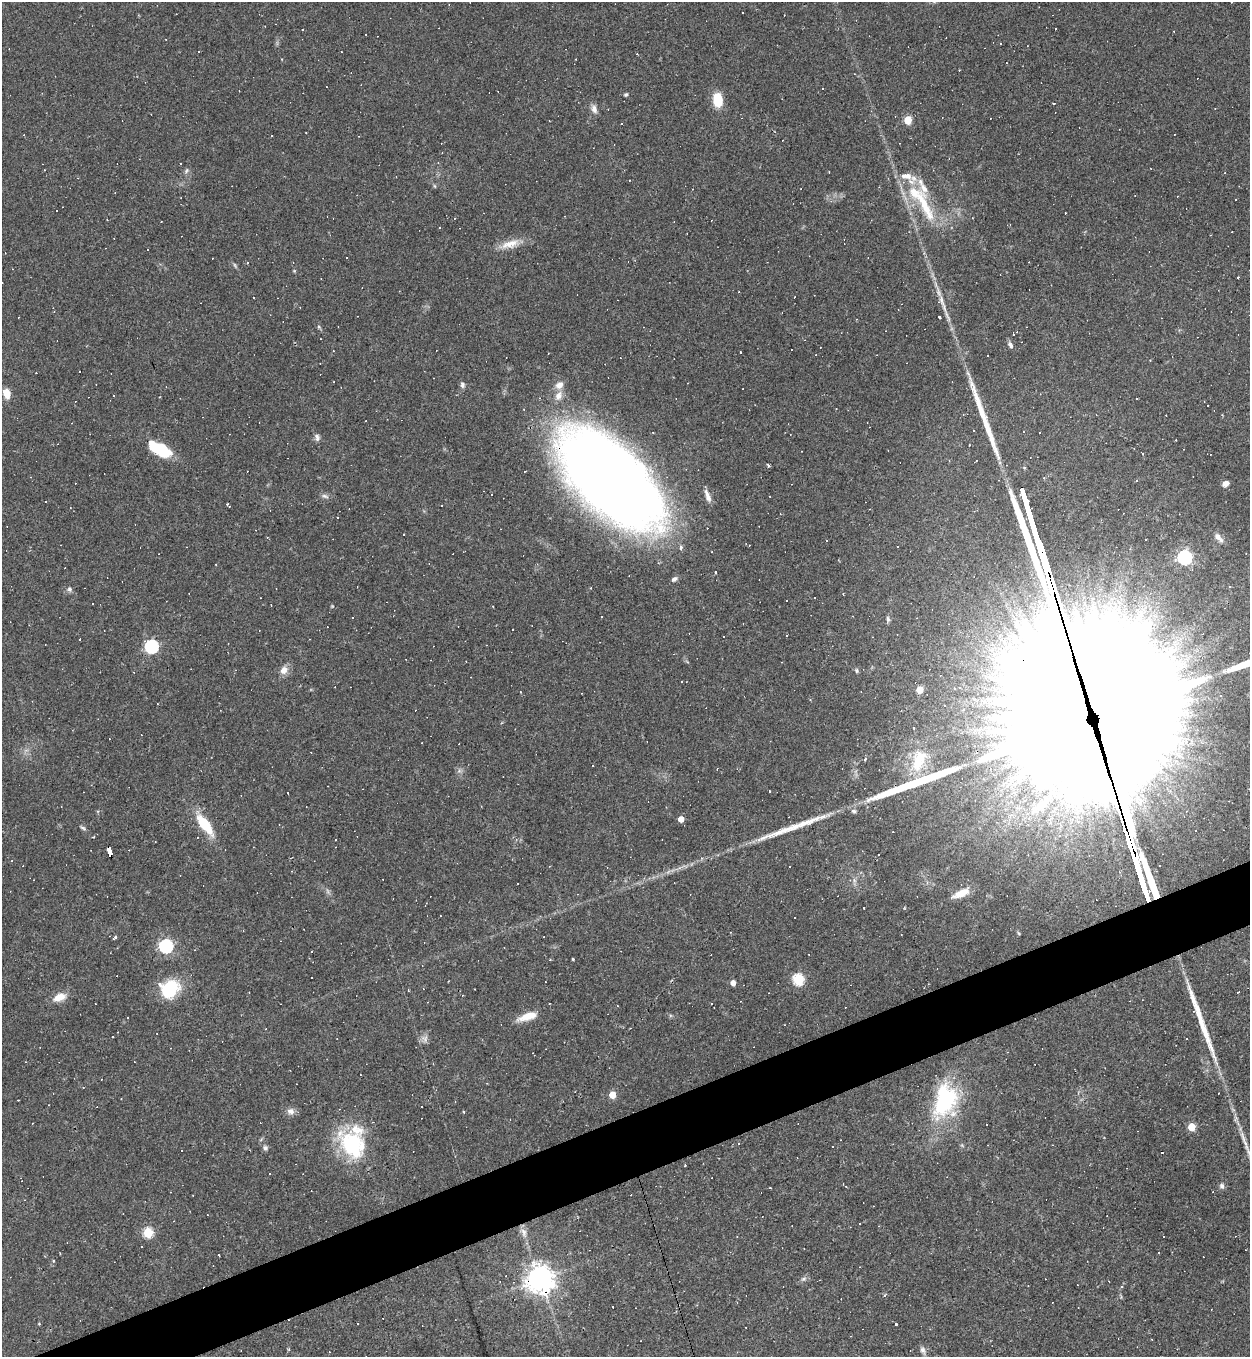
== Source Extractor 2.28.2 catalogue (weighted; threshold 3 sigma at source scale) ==
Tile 7 of 4 x 4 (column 3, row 2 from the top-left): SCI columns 2640-3887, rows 2712-4066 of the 5406 x 5422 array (HDU 1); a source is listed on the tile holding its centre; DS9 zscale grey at full resolution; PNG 1252 x 1359 px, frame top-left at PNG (2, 2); no overlay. Shown black and unused: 4% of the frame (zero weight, under 2 of 3 exposures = <1% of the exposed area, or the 3 px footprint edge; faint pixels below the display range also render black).
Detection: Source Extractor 2.28.2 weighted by HDU 2 'WHT'; one run over the whole footprint, this tile lists its part. Background 0.0453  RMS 0.005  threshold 0.0224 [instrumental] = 3 sigma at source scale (4.5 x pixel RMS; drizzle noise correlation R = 1.50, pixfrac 1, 0.05/0.05 arcsec/px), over >= 5 px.
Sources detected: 292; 1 too faint to see at this stretch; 3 inside a brighter object's white glare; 146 cosmic-ray / hot-pixel residue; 6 long thin detections or spike segments (spike, bleed or trail) — not listed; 8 inside a brighter listed object's ellipse — not listed separately; the other 128 listed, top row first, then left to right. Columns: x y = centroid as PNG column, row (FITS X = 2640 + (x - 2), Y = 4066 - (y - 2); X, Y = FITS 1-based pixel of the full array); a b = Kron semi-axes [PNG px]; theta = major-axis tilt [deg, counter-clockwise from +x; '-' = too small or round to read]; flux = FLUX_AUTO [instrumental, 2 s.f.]
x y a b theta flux
1000 44 3 3 - 0.86
626 95 5 4 - 0.72
718 100 14 9 -84 13
1054 103 3 2 - 0.56
1215 108 3 2 - 0.32
594 109 13 7 -71 2.5
908 120 5 5 - 17
622 123 3 2 - 0.56
306 133 3 2 - 0.35
186 171 8 5 61 1.1
1225 173 3 3 - 0.4
435 186 6 4 -88 0.6
924 204 59 12 -65 22
440 227 3 2 - 0.62
510 244 30 10 14 7.7
248 262 3 2 - 0.42
1238 277 3 3 - 0.61
942 301 25 6 -73 5.2
939 317 3 3 - 11
319 327 6 4 -71 0.7
1013 334 3 2 - 0.28
1010 345 9 5 -61 1.7
816 355 3 2 - 0.45
988 356 3 2 - 0.56
688 383 2 2 - 0.38
462 385 8 6 -84 1.6
559 385 11 9 34 3.8
5 392 8 5 -60 13
114 396 3 2 - 0.47
1137 398 3 3 - 1.3
653 432 2 2 - 0.41
317 437 10 6 -88 1.7
1176 440 3 2 - 0.32
159 448 26 11 -31 24
768 465 4 3 - 1.5
611 480 114 55 -45 690
1136 480 3 3 - 5.5
1226 484 7 6 - 2.6
325 496 10 5 -16 1.5
707 496 18 6 -71 3.2
228 505 5 3 - 1.1
337 518 3 2 - 0.62
403 534 3 2 - 0.77
267 537 3 3 - 0.34
1218 537 14 7 -48 3.1
1185 557 6 6 - 110
216 564 3 2 - 0.4
716 572 3 3 - 2.6
674 579 8 6 26 1.6
1230 587 4 3 - 0.58
69 589 7 6 - 1.3
843 594 3 3 - 0.43
814 598 3 2 - 0.64
93 604 3 2 - 0.49
602 617 3 2 - 0.41
888 619 8 4 -76 1
151 646 6 6 - 88
284 670 10 9 - 4
857 671 7 5 -73 0.83
681 681 3 3 - 0.9
954 689 4 4 - 0.81
920 690 5 5 - 10
521 692 4 3 - 0.41
582 693 3 2 - 0.33
1221 695 4 3 - 0.44
1086 715 162 51 -74 55000
914 728 3 2 - 0.54
865 759 3 3 - 1.6
919 760 30 16 72 15
593 766 3 2 - 0.74
459 771 7 4 18 1.1
769 791 3 2 - 0.43
288 793 3 2 - 0.48
854 811 7 6 - 1.5
1058 813 4 4 - 2.5
681 819 4 4 - 5.2
205 824 29 11 -53 17
83 828 8 4 -30 0.98
335 840 3 3 - 0.94
155 842 2 2 - 0.36
109 852 8 4 -73 150
879 855 3 2 - 0.45
701 858 5 3 - 0.57
790 866 3 3 - 0.94
1160 866 3 2 - 0.64
854 880 6 6 - 1.5
961 893 21 8 25 7.4
864 908 2 2 - 0.39
1018 933 6 4 -69 0.6
115 938 3 3 - 2.5
166 946 6 6 - 98
312 952 3 3 - 15
573 959 3 3 - 0.62
798 979 6 5 - 53
733 983 4 4 - 3.7
170 989 24 18 49 23
408 990 3 2 - 0.4
59 997 16 9 21 6.3
527 1016 23 8 19 8.3
128 1017 2 2 - 0.37
425 1038 12 8 82 2.5
1187 1039 2 2 - 0.3
612 1095 5 5 - 11
947 1099 46 28 88 40
291 1111 10 8 5 2.8
464 1112 3 3 - 0.61
986 1124 3 2 - 0.51
1191 1127 5 5 - 15
1243 1137 35 5 -71 6.1
352 1144 38 27 -48 43
832 1146 3 3 - 0.94
265 1148 7 7 - 1.3
1162 1153 3 3 - 9.9
270 1173 2 2 - 0.39
846 1186 3 2 - 0.69
1222 1186 8 6 -74 1.5
859 1223 3 3 - 5.3
524 1232 16 8 -67 3.7
148 1233 5 5 - 38
219 1255 3 3 - 0.95
540 1279 9 9 - 590
803 1279 8 6 16 1.4
1121 1287 5 4 - 0.6
612 1307 3 2 - 0.3
357 1323 3 3 - 1.3
39 1324 5 3 - 0.4
895 1324 3 3 - 1.8
923 1350 12 7 -60 2.1
Overlapping masked pixels (flux is a lower limit): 5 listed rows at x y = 611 480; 1086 715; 205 824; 109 852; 540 1279
Unlisted compact peaks at least as high as the median listed source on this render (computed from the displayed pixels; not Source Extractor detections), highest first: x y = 332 606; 294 271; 53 1261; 962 1145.